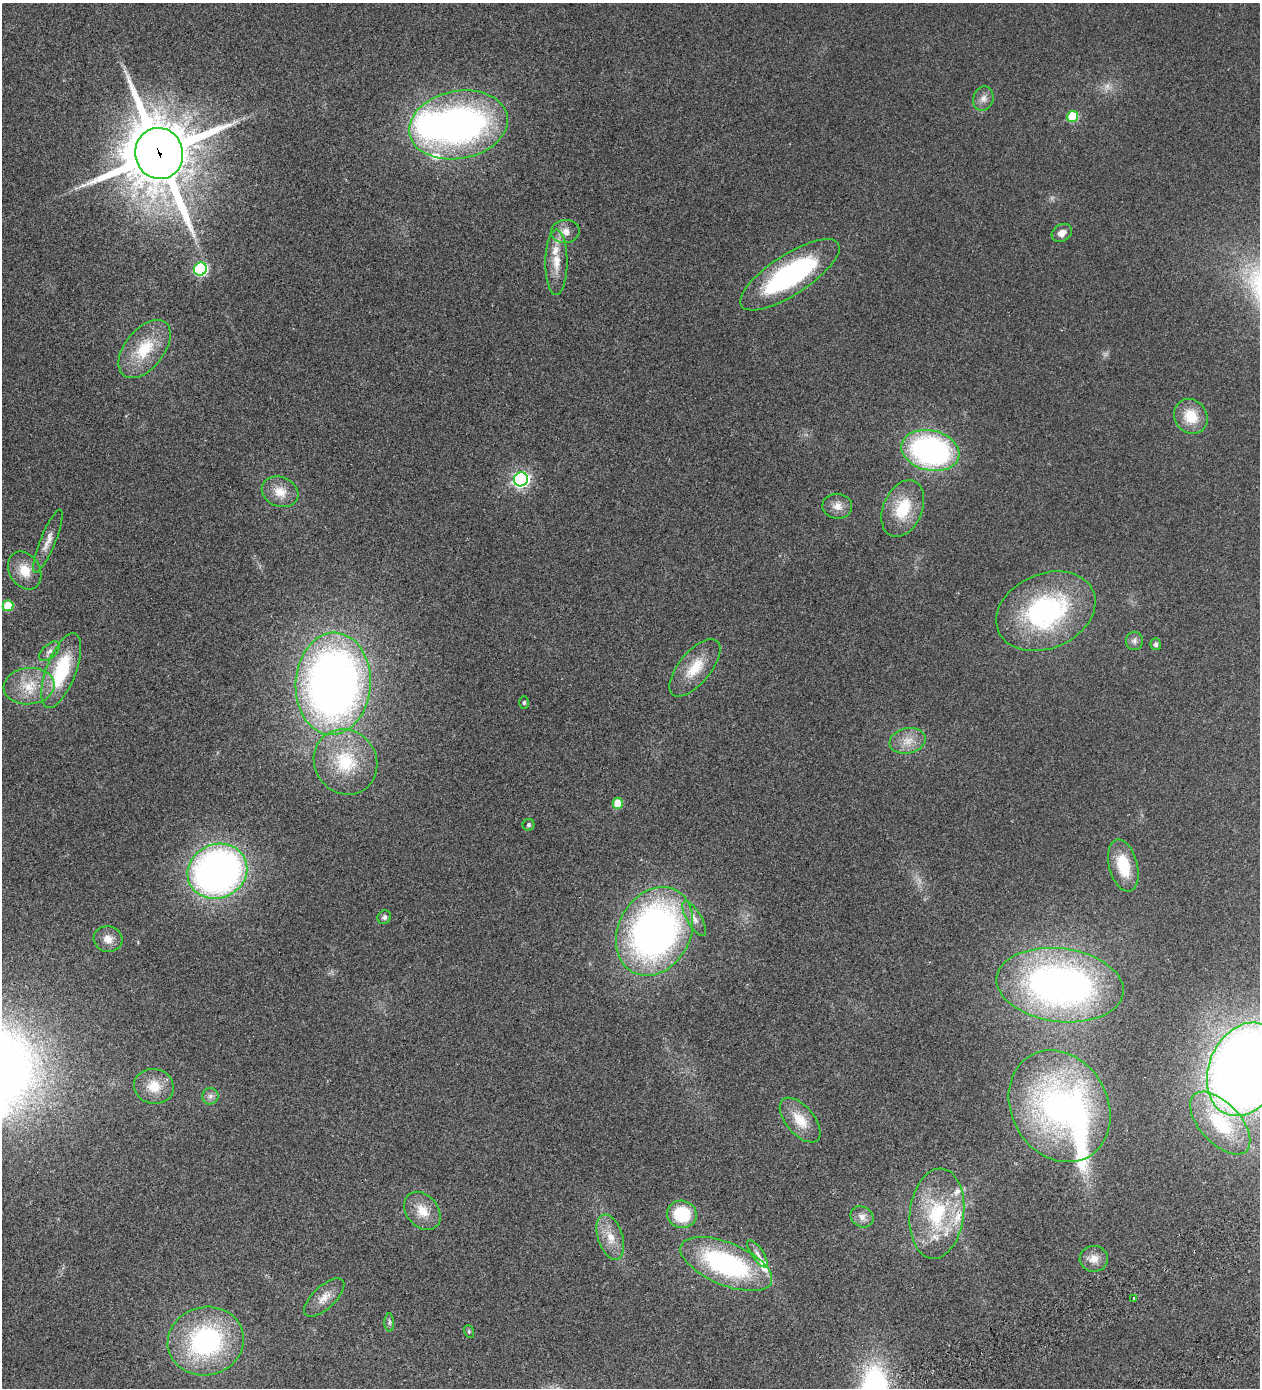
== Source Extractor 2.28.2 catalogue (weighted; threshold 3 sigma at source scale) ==
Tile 6 of 4 x 4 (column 2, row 2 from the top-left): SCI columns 1718-2975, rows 2914-4299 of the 5825 x 5828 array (HDU 1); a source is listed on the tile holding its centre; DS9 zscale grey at full resolution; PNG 1262 x 1390 px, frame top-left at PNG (2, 3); each listed source drawn as its Kron ellipse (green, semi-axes under 4 px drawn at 4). Shown black and unused: <1% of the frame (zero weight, under 2 of 3 exposures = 10% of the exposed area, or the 3 px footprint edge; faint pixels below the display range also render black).
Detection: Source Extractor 2.28.2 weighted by HDU 2 'WHT'; one run over the whole footprint, this tile lists its part. Background 0.127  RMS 0.018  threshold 0.0796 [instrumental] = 3 sigma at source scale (4.5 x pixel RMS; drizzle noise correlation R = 1.50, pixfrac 1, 0.05/0.05 arcsec/px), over >= 5 px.
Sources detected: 67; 1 too faint to see at this stretch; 2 inside a brighter object's white glare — neither listed nor drawn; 6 inside a brighter listed object's ellipse — not listed separately; the other 58 listed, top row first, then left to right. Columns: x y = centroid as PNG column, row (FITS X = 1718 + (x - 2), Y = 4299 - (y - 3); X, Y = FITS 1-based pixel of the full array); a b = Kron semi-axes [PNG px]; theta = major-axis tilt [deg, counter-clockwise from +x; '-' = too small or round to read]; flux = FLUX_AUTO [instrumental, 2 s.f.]
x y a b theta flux
983 99 12 10 73 11
1073 117 6 5 - 85
458 125 50 34 11 630
159 153 26 24 -75 12000
565 231 14 11 8 15
1062 233 11 8 30 11
556 262 33 11 90 31
200 269 6 6 - 220
790 275 58 20 33 280
145 349 34 19 52 66
1191 416 18 16 -56 42
930 451 29 20 -13 390
521 479 7 6 - 490
280 492 19 14 -23 25
837 506 15 12 -8 15
903 508 30 19 67 63
48 541 34 7 67 17
25 570 20 15 -58 30
8 606 5 5 - 60
1046 611 51 37 23 280
1134 641 9 8 - 6.4
1156 644 6 5 - 4.3
49 651 12 6 42 7.3
695 668 35 16 50 45
61 670 40 15 69 110
333 684 51 37 87 1200
29 686 25 18 6 48
524 703 6 5 - 2.5
908 741 18 12 12 23
345 762 34 31 -55 100
618 803 5 5 - 40
529 825 6 6 - 3
1123 866 26 14 -75 58
217 871 30 27 26 820
384 917 7 6 - 4.8
694 919 20 7 -59 13
654 931 46 36 62 740
108 939 14 13 - 15
1060 985 64 36 -7 720
1245 1069 48 35 68 2200
154 1086 20 17 -12 34
210 1096 8 8 - 6.7
1059 1106 58 48 -59 450
800 1120 27 14 -50 36
1220 1123 38 20 -47 100
422 1211 21 16 -50 30
682 1214 15 13 -13 73
937 1214 45 27 83 130
862 1217 12 10 -33 11
610 1237 23 12 -72 29
757 1254 16 6 -56 8.7
1094 1259 14 13 - 16
726 1264 49 21 -22 280
324 1298 25 11 43 21
1133 1298 3 3 - 5.1
389 1322 9 5 -90 3.9
469 1331 6 5 - 2.7
206 1341 38 34 13 240
Overlapping masked pixels (flux is a lower limit): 1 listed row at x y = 159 153
Isophote crosses this tile's border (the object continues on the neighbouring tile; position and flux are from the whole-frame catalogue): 1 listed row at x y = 1245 1069